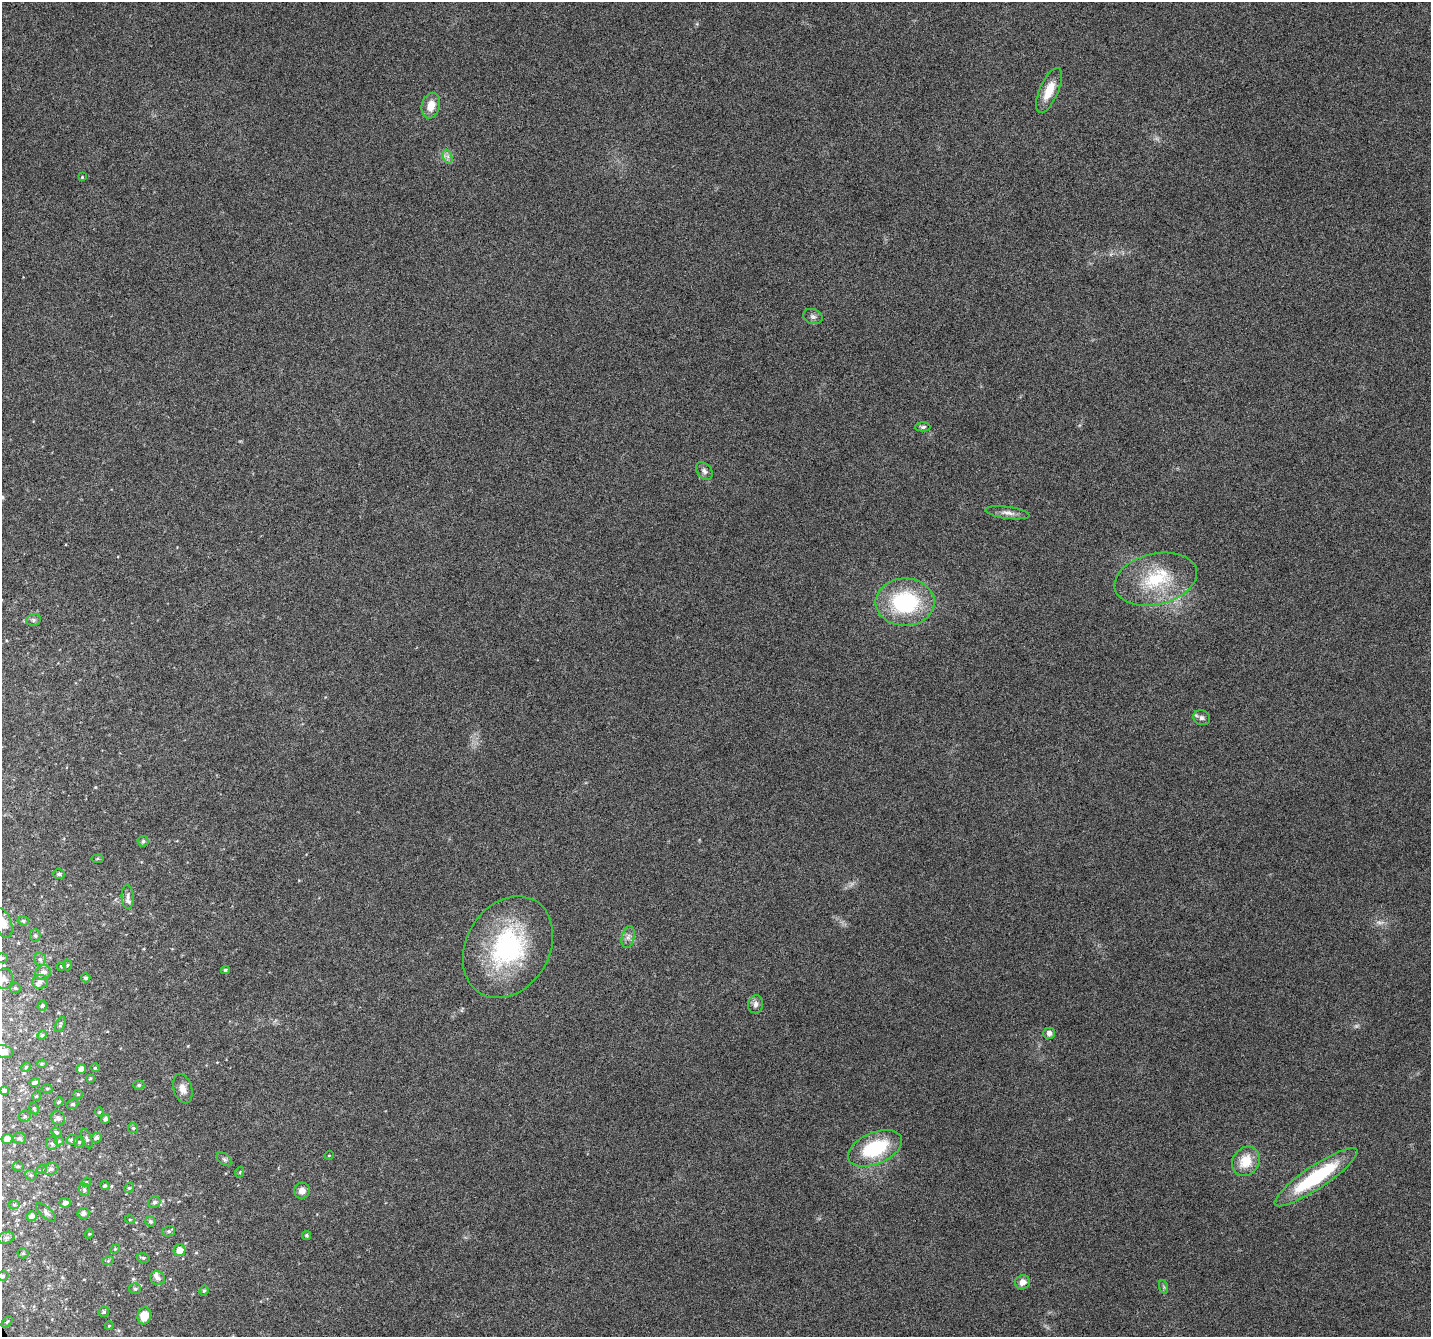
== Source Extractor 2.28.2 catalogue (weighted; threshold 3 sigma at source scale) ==
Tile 7 of 4 x 4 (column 3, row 2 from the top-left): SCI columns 2859-4287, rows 2824-4158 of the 5715 x 5588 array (HDU 1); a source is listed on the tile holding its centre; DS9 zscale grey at full resolution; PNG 1433 x 1339 px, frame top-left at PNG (2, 2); each listed source drawn as its Kron ellipse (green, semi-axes under 4 px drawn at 4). Shown black and unused: <1% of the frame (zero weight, under 4 of 8 exposures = <1% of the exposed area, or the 3 px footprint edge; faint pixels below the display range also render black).
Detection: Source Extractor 2.28.2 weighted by HDU 2 'WHT'; one run over the whole footprint, this tile lists its part. Background 0.0422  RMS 0.0029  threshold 0.0118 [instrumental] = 3 sigma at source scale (4.09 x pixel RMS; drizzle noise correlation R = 1.36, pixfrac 0.8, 0.0396/0.0396 arcsec/px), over >= 5 px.
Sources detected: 112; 2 too faint to see at this stretch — neither listed nor drawn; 2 inside a brighter listed object's ellipse — not listed separately; the other 108 listed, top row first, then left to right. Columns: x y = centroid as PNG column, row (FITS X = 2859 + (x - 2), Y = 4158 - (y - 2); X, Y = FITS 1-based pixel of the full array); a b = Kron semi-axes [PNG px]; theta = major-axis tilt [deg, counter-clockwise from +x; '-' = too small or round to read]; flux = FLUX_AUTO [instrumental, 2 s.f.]
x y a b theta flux
1049 90 24 9 66 4.9
431 106 13 9 75 3.2
448 157 7 4 -72 0.81
82 177 3 3 - 0.2
813 317 10 7 -20 0.91
923 427 7 4 0 0.59
704 471 10 7 -50 1
1007 513 22 6 -7 1.7
1156 579 42 25 13 17
905 602 29 23 1 25
33 620 7 5 14 0.62
1202 718 9 7 -24 0.95
143 841 5 5 - 0.62
98 859 6 3 9 0.31
59 874 6 5 - 0.7
128 897 12 6 -89 1.3
23 921 5 4 - 0.45
3 923 15 8 -69 2.1
35 935 6 5 - 0.43
628 937 11 6 76 1.2
508 947 54 41 59 39
2 958 6 5 - 0.44
40 959 7 5 -74 0.62
67 965 5 3 - 0.28
61 966 4 4 - 0.3
225 970 4 3 - 0.43
43 972 8 7 - 1.4
86 978 4 4 - 0.54
4 979 10 9 - 1.4
40 982 8 7 - 0.79
15 988 5 4 - 0.38
756 1004 9 7 80 1.1
42 1006 5 4 - 0.47
60 1025 8 4 65 0.44
1049 1033 6 5 - 1.1
42 1035 5 4 - 0.36
3 1051 11 6 -10 2.3
42 1064 5 4 - 0.37
26 1067 5 4 - 0.31
95 1068 4 4 - 0.3
81 1069 5 4 - 1.3
90 1078 4 3 - 0.3
35 1083 5 4 - 0.8
139 1085 5 4 - 0.48
47 1089 5 3 - 0.3
183 1089 15 9 -73 2.1
4 1090 4 3 - 0.49
78 1094 5 4 - 0.27
37 1096 5 3 - 0.21
59 1102 5 3 - 0.43
72 1104 6 4 22 0.38
34 1108 6 4 -64 0.36
99 1112 4 4 - 0.33
25 1116 6 5 - 0.44
58 1118 7 6 - 0.89
106 1119 5 4 - 0.74
133 1128 5 5 - 0.39
56 1132 6 4 -18 0.37
19 1138 6 5 - 0.57
87 1138 10 4 -69 0.58
96 1138 5 4 - 0.65
7 1139 5 5 - 1.5
72 1140 5 5 - 0.7
59 1141 4 4 - 0.28
79 1142 5 5 - 0.54
52 1143 6 6 - 0.66
875 1148 29 15 23 18
329 1155 5 3 - 0.19
225 1159 9 5 -38 0.61
1246 1161 15 13 56 5.9
18 1166 5 5 - 0.38
42 1169 5 3 - 0.32
50 1169 8 5 18 0.67
240 1172 5 3 - 0.26
31 1175 6 5 - 0.42
1316 1177 49 11 34 23
86 1182 5 4 - 0.33
105 1186 4 4 - 0.45
129 1188 5 4 - 0.34
84 1190 6 5 - 0.51
302 1191 8 8 - 1.8
154 1202 6 5 - 0.67
65 1203 6 4 13 0.95
14 1205 6 4 -1 0.38
46 1213 12 5 -43 0.77
83 1213 6 5 - 0.93
32 1216 5 4 - 1.3
130 1220 5 3 - 0.22
150 1221 5 5 - 0.54
169 1231 6 5 - 0.53
89 1234 5 3 - 0.24
306 1235 4 4 - 0.41
6 1238 8 6 16 0.7
115 1249 5 4 - 0.27
179 1250 6 6 - 2.1
23 1253 5 5 - 0.38
143 1258 6 5 - 0.47
108 1261 6 3 20 0.35
3 1276 6 4 15 0.54
157 1278 7 6 - 0.92
1022 1282 7 7 - 2
1164 1287 7 4 -71 0.4
135 1289 6 5 - 0.57
204 1291 5 3 - 0.37
103 1312 5 5 - 0.49
144 1316 8 6 76 4.5
7 1322 6 4 45 0.36
109 1326 4 3 - 0.19
Isophote crosses this tile's border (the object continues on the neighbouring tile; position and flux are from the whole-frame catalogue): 5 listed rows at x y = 3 923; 2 958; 4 979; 3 1051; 3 1276
Unlisted compact peaks at least as high as the median listed source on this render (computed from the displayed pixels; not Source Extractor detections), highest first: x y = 95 787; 188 1046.